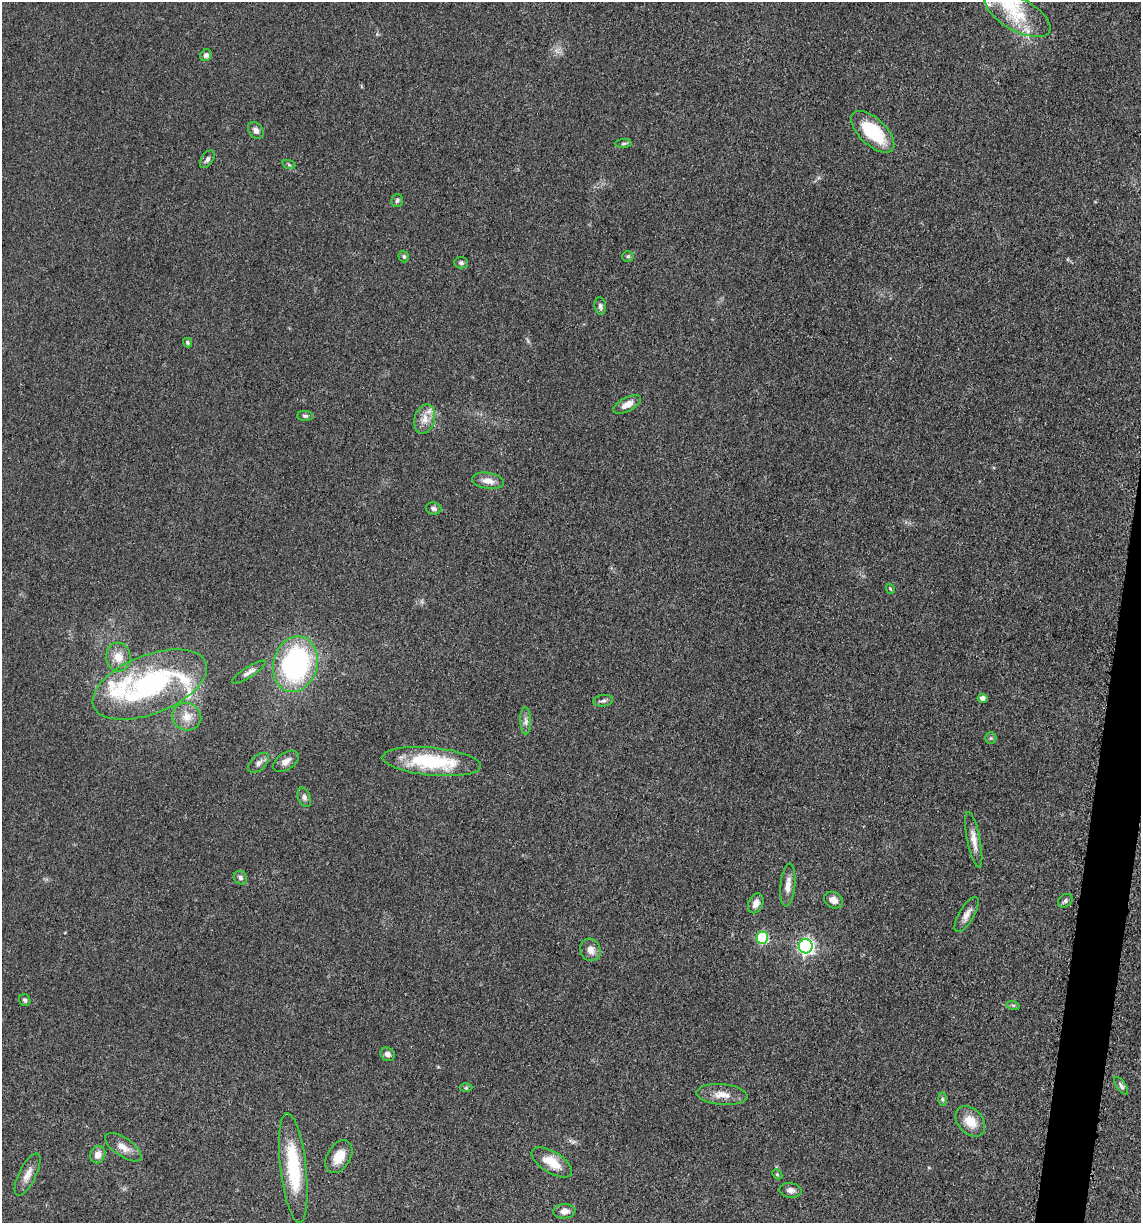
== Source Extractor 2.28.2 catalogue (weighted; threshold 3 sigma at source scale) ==
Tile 6 of 4 x 4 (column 2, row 2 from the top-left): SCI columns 1386-2524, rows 2464-3684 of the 4980 x 4921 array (HDU 1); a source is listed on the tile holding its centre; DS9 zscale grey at full resolution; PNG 1143 x 1225 px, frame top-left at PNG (2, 2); each listed source drawn as its Kron ellipse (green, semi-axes under 4 px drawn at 4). Shown black and unused: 2% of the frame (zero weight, under 3 of 5 exposures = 4% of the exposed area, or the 3 px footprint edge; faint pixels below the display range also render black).
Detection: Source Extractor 2.28.2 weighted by HDU 2 'WHT'; one run over the whole footprint, this tile lists its part. Background 0.0562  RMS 0.0059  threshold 0.0267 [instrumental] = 3 sigma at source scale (4.5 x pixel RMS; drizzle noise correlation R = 1.50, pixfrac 1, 0.05/0.05 arcsec/px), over >= 5 px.
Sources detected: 63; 4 inside a brighter listed object's ellipse — not listed separately; the other 59 listed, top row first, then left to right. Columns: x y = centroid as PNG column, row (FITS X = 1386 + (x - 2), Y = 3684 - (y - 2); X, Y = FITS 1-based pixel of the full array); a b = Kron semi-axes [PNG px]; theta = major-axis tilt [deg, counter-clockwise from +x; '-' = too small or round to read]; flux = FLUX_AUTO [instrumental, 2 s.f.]
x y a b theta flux
1017 14 36 16 -29 24
206 55 6 5 - 2.1
256 130 9 7 -55 2.8
873 132 27 13 -44 32
624 143 8 4 1 1
207 159 10 5 56 1.8
289 165 7 4 -20 0.96
397 200 6 5 - 1.4
404 256 6 5 - 1
628 256 6 5 - 0.87
461 263 7 6 - 1.3
600 306 9 5 -82 1.6
187 343 5 4 - 1.1
627 404 15 7 28 5.2
305 416 8 5 -1 1.2
425 419 15 10 74 5.9
488 481 16 8 -8 5.1
434 508 8 6 -8 1.8
890 589 5 4 - 0.63
118 657 14 12 -85 7.6
295 664 28 22 75 110
249 672 20 5 32 2.8
150 685 60 29 22 100
982 698 5 4 - 3.2
603 701 10 5 8 1.8
187 717 15 13 -25 7.3
526 721 13 5 -88 2.4
991 738 6 5 - 0.99
286 761 14 8 35 3.8
432 762 49 14 -5 42
258 763 12 7 43 2.6
304 797 10 6 -69 1.9
974 840 28 6 -79 5.9
240 878 7 6 - 1.5
788 885 21 7 84 5.1
833 900 10 8 -30 4.2
1065 901 8 6 38 1.4
756 903 10 7 66 4.1
967 914 20 7 59 4.3
762 938 6 6 - 44
806 946 7 7 - 160
590 950 11 10 - 4.9
25 1000 6 5 - 1.3
1013 1005 6 4 -18 0.87
387 1054 7 6 - 2.4
1121 1086 10 5 -56 1.7
466 1088 6 4 1 0.85
722 1095 26 10 -5 7.6
942 1099 6 4 -89 1
970 1121 17 12 -48 10
123 1147 21 9 -34 5.8
98 1154 9 7 67 4.8
339 1157 18 11 59 9.9
552 1162 23 10 -32 12
293 1168 55 13 -83 39
28 1174 23 8 63 5.6
777 1174 6 4 -45 0.76
790 1190 11 7 -6 2.8
564 1211 11 7 3 4